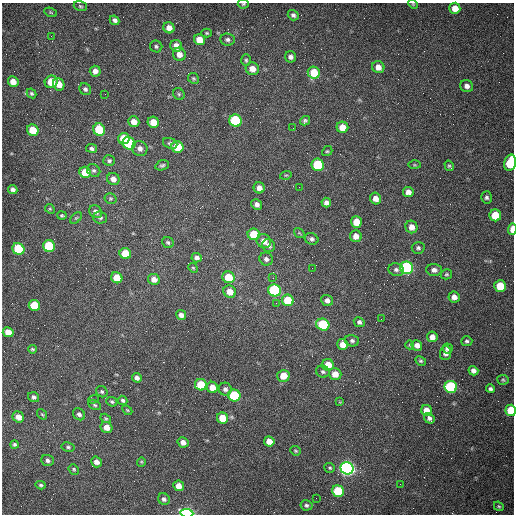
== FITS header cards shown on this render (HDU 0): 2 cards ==
NAXIS1  =                  512 /fastest changing axis
NAXIS2  =                  512 /next to fastest changing axis

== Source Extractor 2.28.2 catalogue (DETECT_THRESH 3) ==
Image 512 x 512 px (HDU 0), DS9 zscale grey, 1 PNG px = 1 image px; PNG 516 x 516 px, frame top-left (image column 1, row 512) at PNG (2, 3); each listed source drawn as its Kron ellipse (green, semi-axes under 4 px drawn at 4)
Background 1480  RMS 22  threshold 66.3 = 3 sigma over >= 5 px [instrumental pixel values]
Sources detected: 169; all 169 listed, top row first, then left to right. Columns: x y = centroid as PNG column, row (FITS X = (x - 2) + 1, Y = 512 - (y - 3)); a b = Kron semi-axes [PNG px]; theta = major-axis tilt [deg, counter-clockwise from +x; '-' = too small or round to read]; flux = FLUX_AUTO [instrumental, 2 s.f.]
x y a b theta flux
243 4 5 4 - 1800
413 4 5 3 - 1400
80 6 7 5 -16 2400
455 8 5 5 - 18000
51 12 7 4 -21 1900
293 15 5 5 - 4000
115 20 5 4 - 4500
169 28 6 5 - 12000
207 33 5 4 - 2000
51 36 3 2 - 1500
200 40 6 5 - 22000
227 40 7 6 - 4200
156 46 6 6 - 2900
176 46 6 5 - 14000
179 54 7 6 - 11000
291 57 6 5 - 5700
246 60 6 5 - 2500
378 67 6 6 - 12000
252 69 7 6 - 13000
95 71 5 5 - 8500
314 73 6 6 - 40000
193 78 6 5 - 2200
13 82 5 5 - 14000
51 82 6 6 - 34000
59 84 6 5 - 15000
467 86 6 6 - 6500
85 89 6 5 - 3500
31 93 5 4 - 2600
105 94 2 2 - 720
179 94 6 5 - 2400
235 121 6 6 - 150000
305 121 5 4 - 2900
134 122 6 5 - 11000
153 122 6 5 - 22000
342 127 6 5 - 20000
293 128 2 2 - 660
33 130 6 5 - 33000
99 130 6 5 - 65000
124 139 6 5 - 43000
129 143 6 6 - 110000
170 143 7 5 -23 3500
177 147 6 5 - 49000
92 148 5 4 - 4000
140 148 8 7 - 7200
327 151 5 4 - 2100
109 161 6 5 - 3100
510 163 8 5 75 66000
162 165 7 5 18 2700
318 165 6 6 - 110000
414 165 6 3 0 1500
449 166 5 4 - 2300
94 170 7 6 - 3500
85 172 6 5 - 32000
286 175 6 3 17 1700
113 179 6 6 - 9400
299 187 2 2 - 900
259 188 5 5 - 8600
13 190 5 4 - 5300
408 192 5 5 - 8900
486 197 6 5 - 3500
110 199 6 5 - 2200
375 199 6 5 - 11000
326 202 5 4 - 5300
257 204 6 5 - 5400
50 209 5 4 - 2000
96 212 7 6 - 6700
62 215 5 4 - 2100
495 215 6 5 - 39000
100 217 7 6 - 3900
76 218 7 4 44 2000
356 222 6 5 - 25000
411 227 6 6 - 11000
512 229 6 3 87 17000
299 233 6 4 -34 1600
254 234 6 5 - 43000
356 236 6 6 - 11000
312 239 7 5 -23 3900
264 241 7 6 - 12000
168 243 6 5 - 3000
269 245 6 6 - 5800
49 246 6 5 - 100000
418 248 6 6 - 3600
18 249 6 5 - 85000
125 253 6 5 - 36000
197 258 5 4 - 4600
266 259 7 6 - 4700
193 268 5 4 - 1700
312 268 2 2 - 690
406 268 6 6 - 280000
396 270 8 6 -15 4300
434 270 7 6 - 6300
446 274 6 5 - 2400
229 277 6 5 - 41000
117 278 6 5 - 32000
273 278 2 2 - 770
154 279 6 5 - 11000
500 286 6 5 - 43000
274 290 6 6 - 200000
230 292 6 6 - 16000
454 297 6 5 - 8700
288 300 6 5 - 49000
327 300 6 5 - 6100
276 303 3 2 - 1300
34 305 6 5 - 54000
181 315 5 4 - 7300
381 319 2 2 - 730
359 322 5 5 - 4200
323 325 6 6 - 110000
8 332 5 5 - 17000
432 337 5 5 - 10000
352 341 7 5 -16 3500
467 341 5 5 - 2900
343 344 5 5 - 15000
410 345 4 3 - 1100
417 345 5 5 - 7700
447 348 5 5 - 4600
32 349 4 3 - 2100
446 353 7 5 81 7900
421 361 5 4 - 2400
328 365 6 5 - 26000
473 371 5 4 - 6700
323 372 7 6 - 3600
335 374 6 6 - 16000
283 376 6 6 - 21000
137 378 5 4 - 5900
503 380 5 5 - 2200
201 385 6 5 - 49000
212 387 6 5 - 16000
451 387 6 6 - 170000
225 389 6 6 - 4700
491 389 4 3 - 3600
102 392 6 5 - 2400
234 395 6 6 - 98000
33 397 6 5 - 3600
93 399 5 3 - 1600
123 400 5 4 - 2700
112 402 6 4 -25 2500
340 402 4 4 - 1400
95 405 7 4 -27 2600
127 410 6 3 -44 1700
511 410 5 5 - 46000
427 411 6 5 - 20000
42 414 6 3 -52 1800
79 414 7 5 -42 3900
18 417 6 5 - 11000
106 418 6 4 -32 2000
222 418 6 5 - 27000
429 418 5 4 - 4400
106 427 6 5 - 13000
269 441 5 5 - 13000
183 442 5 5 - 8000
14 445 4 4 - 2600
68 447 6 4 -10 2600
295 451 5 4 - 1900
47 460 6 5 - 4200
96 462 6 5 - 8200
141 462 4 4 - 1600
330 468 5 5 - 2300
347 468 6 6 - 730000
74 469 6 4 -48 2300
400 484 2 2 - 690
41 485 5 4 - 2300
179 486 5 5 - 13000
338 491 6 5 - 89000
316 498 2 2 - 3500
164 499 6 5 - 4700
306 505 6 5 - 3200
499 506 5 4 - 1900
187 513 7 4 -5 250000
At the frame edge (FLAGS 8, measured only in part): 6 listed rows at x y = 243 4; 413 4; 510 163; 512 229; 511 410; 187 513